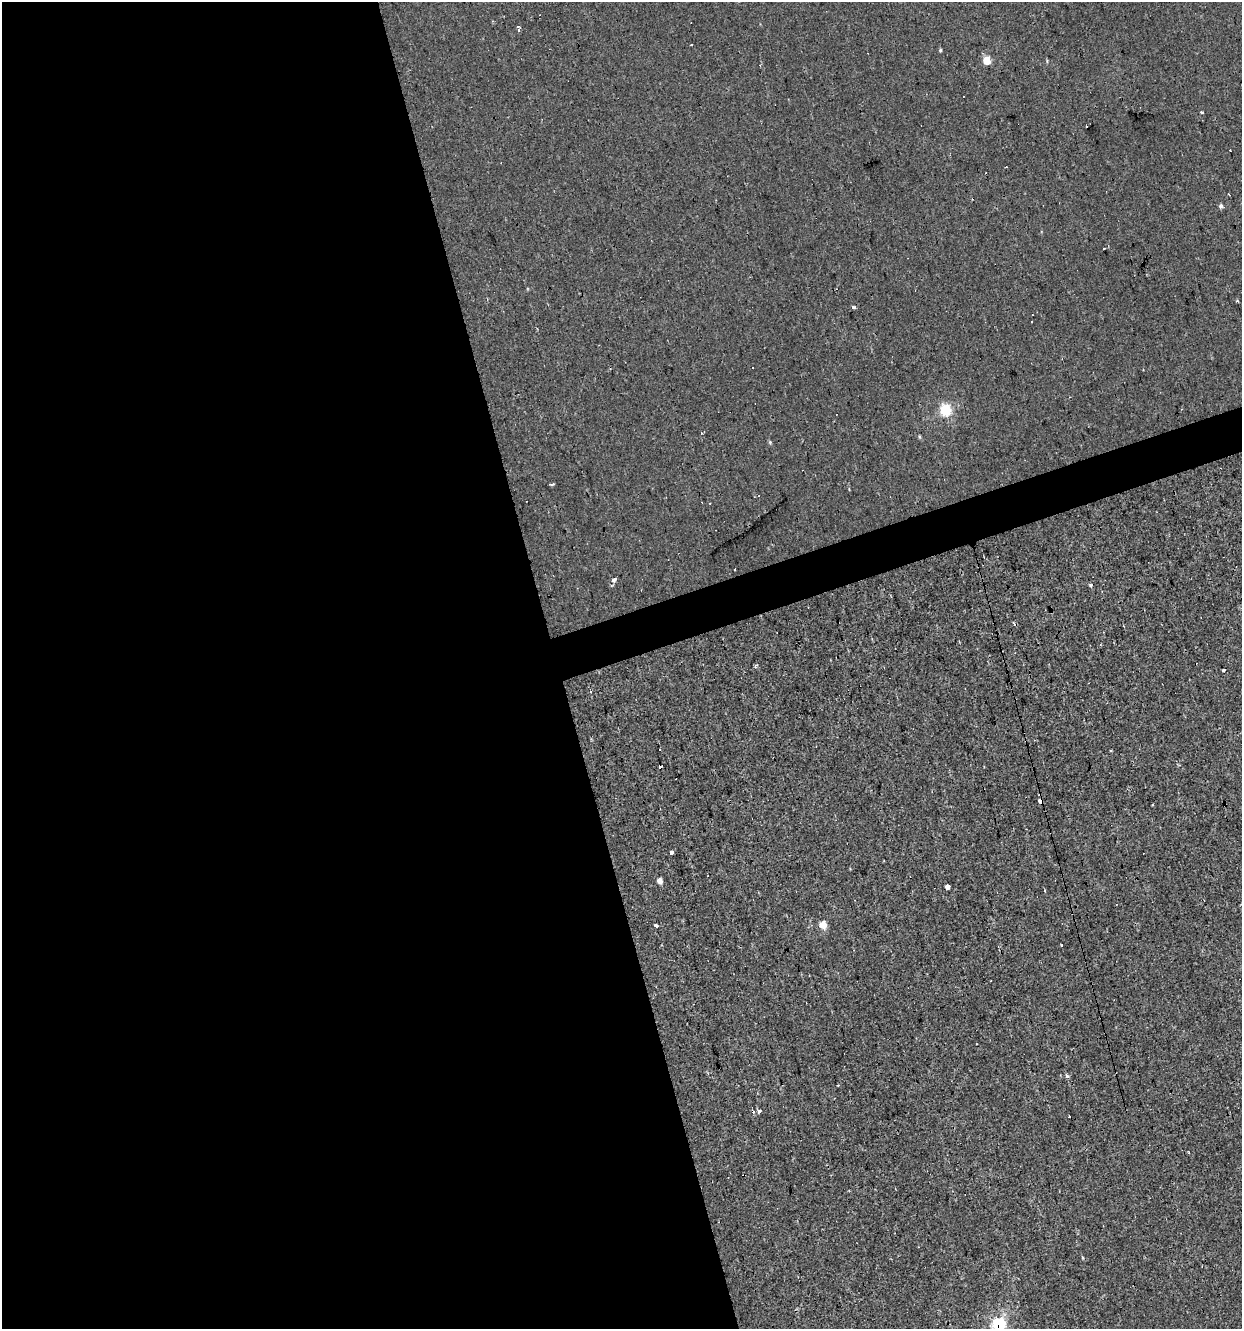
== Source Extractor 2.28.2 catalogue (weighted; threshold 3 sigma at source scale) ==
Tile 9 of 4 x 4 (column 1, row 3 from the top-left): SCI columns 56-1295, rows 1328-2654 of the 5123 x 5308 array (HDU 1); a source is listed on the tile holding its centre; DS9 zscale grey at full resolution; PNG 1244 x 1331 px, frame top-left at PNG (2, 2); no overlay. Shown black and unused: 47% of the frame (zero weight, under 2 of 3 exposures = <1% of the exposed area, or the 3 px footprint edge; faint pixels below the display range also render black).
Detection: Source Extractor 2.28.2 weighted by HDU 2 'WHT'; one run over the whole footprint, this tile lists its part. Background -2.46e-04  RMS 0.0043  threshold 0.0194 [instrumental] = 3 sigma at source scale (4.5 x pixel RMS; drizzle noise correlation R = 1.50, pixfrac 1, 0.0396/0.0396 arcsec/px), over >= 5 px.
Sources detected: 43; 13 cosmic-ray / hot-pixel residue — not listed; the other 30 listed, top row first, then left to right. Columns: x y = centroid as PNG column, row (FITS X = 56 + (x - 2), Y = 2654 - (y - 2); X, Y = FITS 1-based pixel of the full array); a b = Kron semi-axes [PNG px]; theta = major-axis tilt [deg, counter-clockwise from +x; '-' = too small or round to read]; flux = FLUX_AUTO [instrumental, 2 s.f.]
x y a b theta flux
518 29 5 3 - 1.9
691 45 3 2 - 0.56
940 50 4 4 - 0.6
986 60 5 4 - 12
760 65 3 3 - 0.63
1201 113 3 2 - 0.67
1221 206 5 4 - 1.2
1104 248 3 2 - 0.48
1237 301 3 3 - 0.55
854 307 4 3 - 1.5
945 410 6 5 - 36
919 437 6 3 -81 0.49
552 484 5 2 - 0.95
614 580 4 3 - 4.7
1090 585 6 4 -84 0.65
1223 670 3 3 - 3.1
1040 801 4 4 - 6.5
1152 805 3 2 - 0.35
672 852 3 3 - 4.6
660 881 5 4 - 3.5
947 887 4 3 - 21
656 925 3 3 - 18
823 925 5 5 - 8.4
1062 945 3 3 - 1.5
1067 1076 4 3 - 1.2
838 1085 3 2 - 0.69
759 1111 3 3 - 1.4
1189 1153 3 2 - 0.48
1083 1258 4 3 - 0.56
999 1324 6 6 - 54
Overlapping masked pixels (flux is a lower limit): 2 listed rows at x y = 1040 801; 999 1324
Isophote crosses this tile's border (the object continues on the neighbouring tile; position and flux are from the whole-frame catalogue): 1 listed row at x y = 999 1324